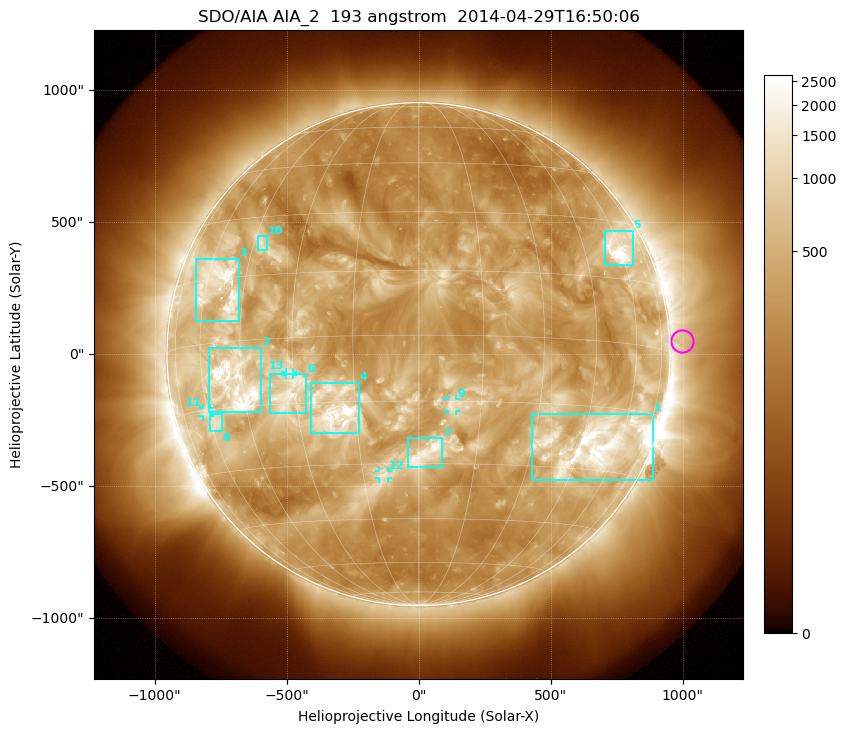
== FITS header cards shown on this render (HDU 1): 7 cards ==
TELESCOP= 'SDO/AIA'
INSTRUME= 'AIA_2'
WAVELNTH=                  193
WAVEUNIT= 'angstrom'
DATE-OBS= '2014-04-29T16:50:06.84'
CTYPE1  = 'HPLN-TAN'
CTYPE2  = 'HPLT-TAN'

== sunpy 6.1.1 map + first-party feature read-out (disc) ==
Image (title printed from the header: SDO/AIA AIA_2  193 angstrom  2014-04-29T16:50:06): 1024 x 1024 px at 2.4 arcsec/px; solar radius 953 arcsec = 397 px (full disc in frame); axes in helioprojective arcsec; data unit not stated in the header (colour bar unlabelled)
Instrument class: DISC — disc imager (sunpy class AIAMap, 193 A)
Bright regions (active regions / flare kernels): reference = the median radial profile (limb darkening/brightening removed); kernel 9 px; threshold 5 sigma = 825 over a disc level ~317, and >= 1.15x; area >= 12 px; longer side >= 10 px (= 24 arcsec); searched inside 0.97 R_sun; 13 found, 13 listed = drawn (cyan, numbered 1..; 4 of them under ~33 arcsec drawn as corner ticks so the feature stays visible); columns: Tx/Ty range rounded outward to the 5 arcsec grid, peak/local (2 s.f.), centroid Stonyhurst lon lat
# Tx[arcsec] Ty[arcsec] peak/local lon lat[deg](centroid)
1 430..890 -475..-225 12 +51 -24
2 -795..-595 -220..25 13 -47 -10
3 -845..-680 125..365 9.6 -54 +13
4 -410..-225 -300..-105 8.5 -20 -17
5 705..810 335..470 14 +59 +22
6 -565..-425 -225..-75 4.6 -32 -13
7 -40..90 -430..-320 5.9 +2 -27
8 -790..-745 -295..-225 4.5 -58 -18
9 110..145 -215..-170 5 +8 -16
10 -610..-570 390..450 4.8 -42 +23
11 -820..-790 -235..-205 4.7 -61 -16
12 -150..-115 -470..-445 3.4 -9 -33
13 -505..-475 -80..-65 3 -31 -8
Off-limb structures (1.02-1.3 R_sun): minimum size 162 px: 2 found; the strongest spans PA ~215..305 deg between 1.02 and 1.3 R_sun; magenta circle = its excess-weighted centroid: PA ~275 deg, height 1.05 R_sun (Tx ~1000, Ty ~50 arcsec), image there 1.5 x the reference